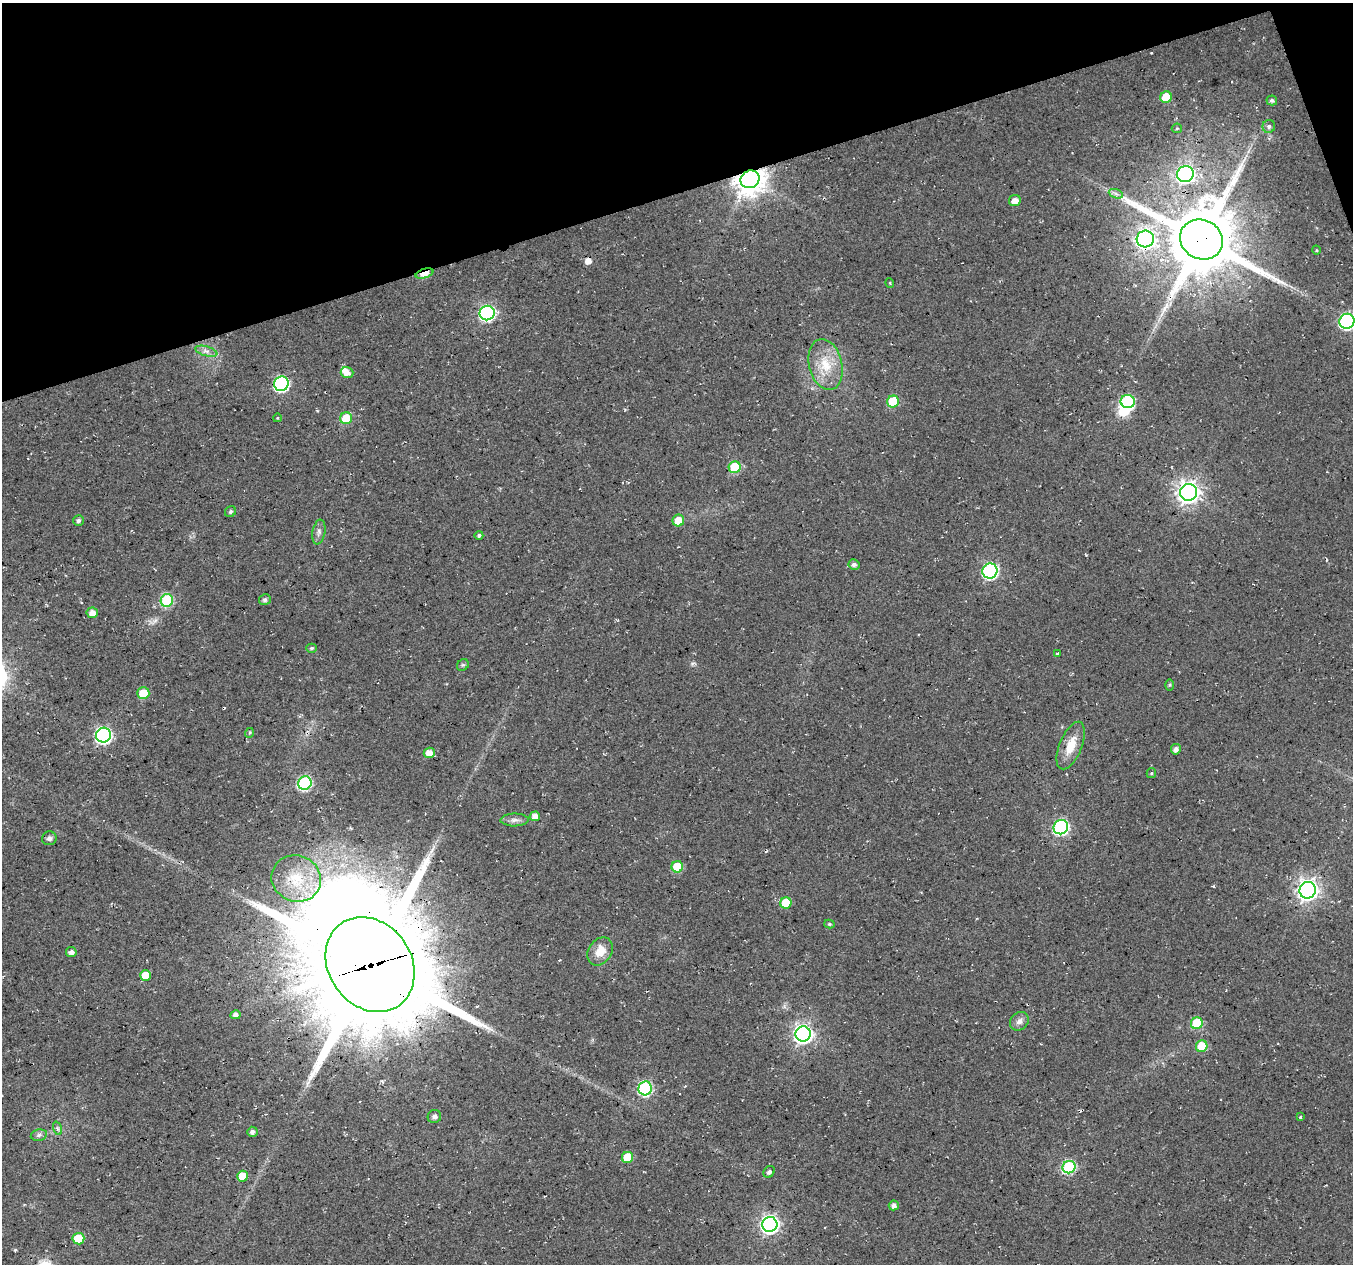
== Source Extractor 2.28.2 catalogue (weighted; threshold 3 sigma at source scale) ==
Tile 3 of 4 x 4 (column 3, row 1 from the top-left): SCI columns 2706-4056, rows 3906-5167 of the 5408 x 5234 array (HDU 1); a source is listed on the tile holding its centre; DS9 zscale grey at full resolution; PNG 1355 x 1266 px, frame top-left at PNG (2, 3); each listed source drawn as its Kron ellipse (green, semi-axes under 4 px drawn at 4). Shown black and unused: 16% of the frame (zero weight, under 3 of 4 exposures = <1% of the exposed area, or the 3 px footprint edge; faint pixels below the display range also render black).
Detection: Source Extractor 2.28.2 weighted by HDU 2 'WHT'; one run over the whole footprint, this tile lists its part. Background 0.0181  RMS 0.0054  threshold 0.0244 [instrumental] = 3 sigma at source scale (4.5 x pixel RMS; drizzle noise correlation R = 1.50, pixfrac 1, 0.0396/0.0396 arcsec/px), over >= 5 px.
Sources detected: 83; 1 inside a brighter object's white glare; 1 cosmic-ray / hot-pixel residue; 2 long thin detections or spike segments (spike, bleed or trail) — neither listed nor drawn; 1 inside a brighter listed object's ellipse — not listed separately; the other 78 listed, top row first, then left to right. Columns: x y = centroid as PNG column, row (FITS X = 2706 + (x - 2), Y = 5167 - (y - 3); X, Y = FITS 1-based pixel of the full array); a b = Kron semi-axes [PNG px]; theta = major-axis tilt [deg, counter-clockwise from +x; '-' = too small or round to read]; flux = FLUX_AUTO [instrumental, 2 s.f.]
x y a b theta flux
1166 97 6 5 - 13
1272 100 5 5 - 1.4
1269 126 6 6 - 1.6
1177 128 5 5 - 0.7
1185 174 8 8 - 140
750 179 10 8 31 900
1116 194 7 4 -20 1.6
1015 201 6 5 - 4.7
1145 239 8 8 - 230
1201 239 22 19 -27 5200
1316 250 4 3 - 0.49
424 274 9 4 17 13
890 283 5 3 - 0.48
487 313 7 7 - 110
1347 321 7 7 - 110
206 351 11 4 -15 2.3
825 364 26 16 -77 16
347 373 6 5 - 3.8
281 384 7 7 - 99
893 401 6 6 - 22
1128 401 7 6 - 61
277 418 4 3 - 0.48
346 418 6 6 - 16
735 467 6 6 - 27
1188 492 8 8 - 390
230 512 6 5 - 1.1
79 520 5 5 - 1.5
678 520 6 6 - 8.1
319 532 12 6 80 2.3
479 535 4 4 - 1.4
854 565 5 5 - 2.1
990 571 7 7 - 100
167 600 6 6 - 49
265 600 6 5 - 1.3
92 613 5 5 - 4.3
312 648 5 4 - 1.1
1057 653 3 2 - 0.76
463 665 6 5 - 0.92
1170 685 6 4 89 0.75
143 693 6 6 - 13
249 733 5 3 - 0.59
103 735 7 7 - 130
1071 746 25 11 68 11
1176 749 5 5 - 2.6
429 753 5 5 - 5.6
1151 773 5 4 - 0.68
305 783 7 6 - 69
535 816 5 5 - 4.2
514 820 14 6 1 2.7
1061 827 7 7 - 100
49 838 7 7 - 1.8
677 867 6 5 - 18
296 878 25 23 -22 21
1308 890 8 8 - 340
786 903 6 5 - 14
829 924 5 4 - 0.89
600 951 15 11 56 8.5
71 952 5 5 - 2.2
370 965 50 41 -54 14000
145 975 5 5 - 9.4
236 1015 5 4 - 2.3
1019 1021 10 8 45 2.9
1197 1023 6 6 - 27
803 1034 8 7 - 240
1202 1046 6 5 - 13
645 1088 7 6 - 76
434 1116 7 6 - 2.1
1300 1117 3 3 - 0.62
57 1128 7 4 -71 1.2
252 1132 5 5 - 2.1
39 1135 8 5 11 1.6
628 1157 6 5 - 17
1069 1167 7 6 - 60
769 1172 6 5 - 1.4
242 1176 5 5 - 8.7
894 1205 5 5 - 2.3
770 1225 7 7 - 210
78 1239 6 5 - 18
Overlapping masked pixels (flux is a lower limit): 5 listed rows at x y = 750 179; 1145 239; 1201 239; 424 274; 370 965
Isophote crosses this tile's border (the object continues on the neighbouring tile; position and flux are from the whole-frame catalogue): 1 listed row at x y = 1347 321